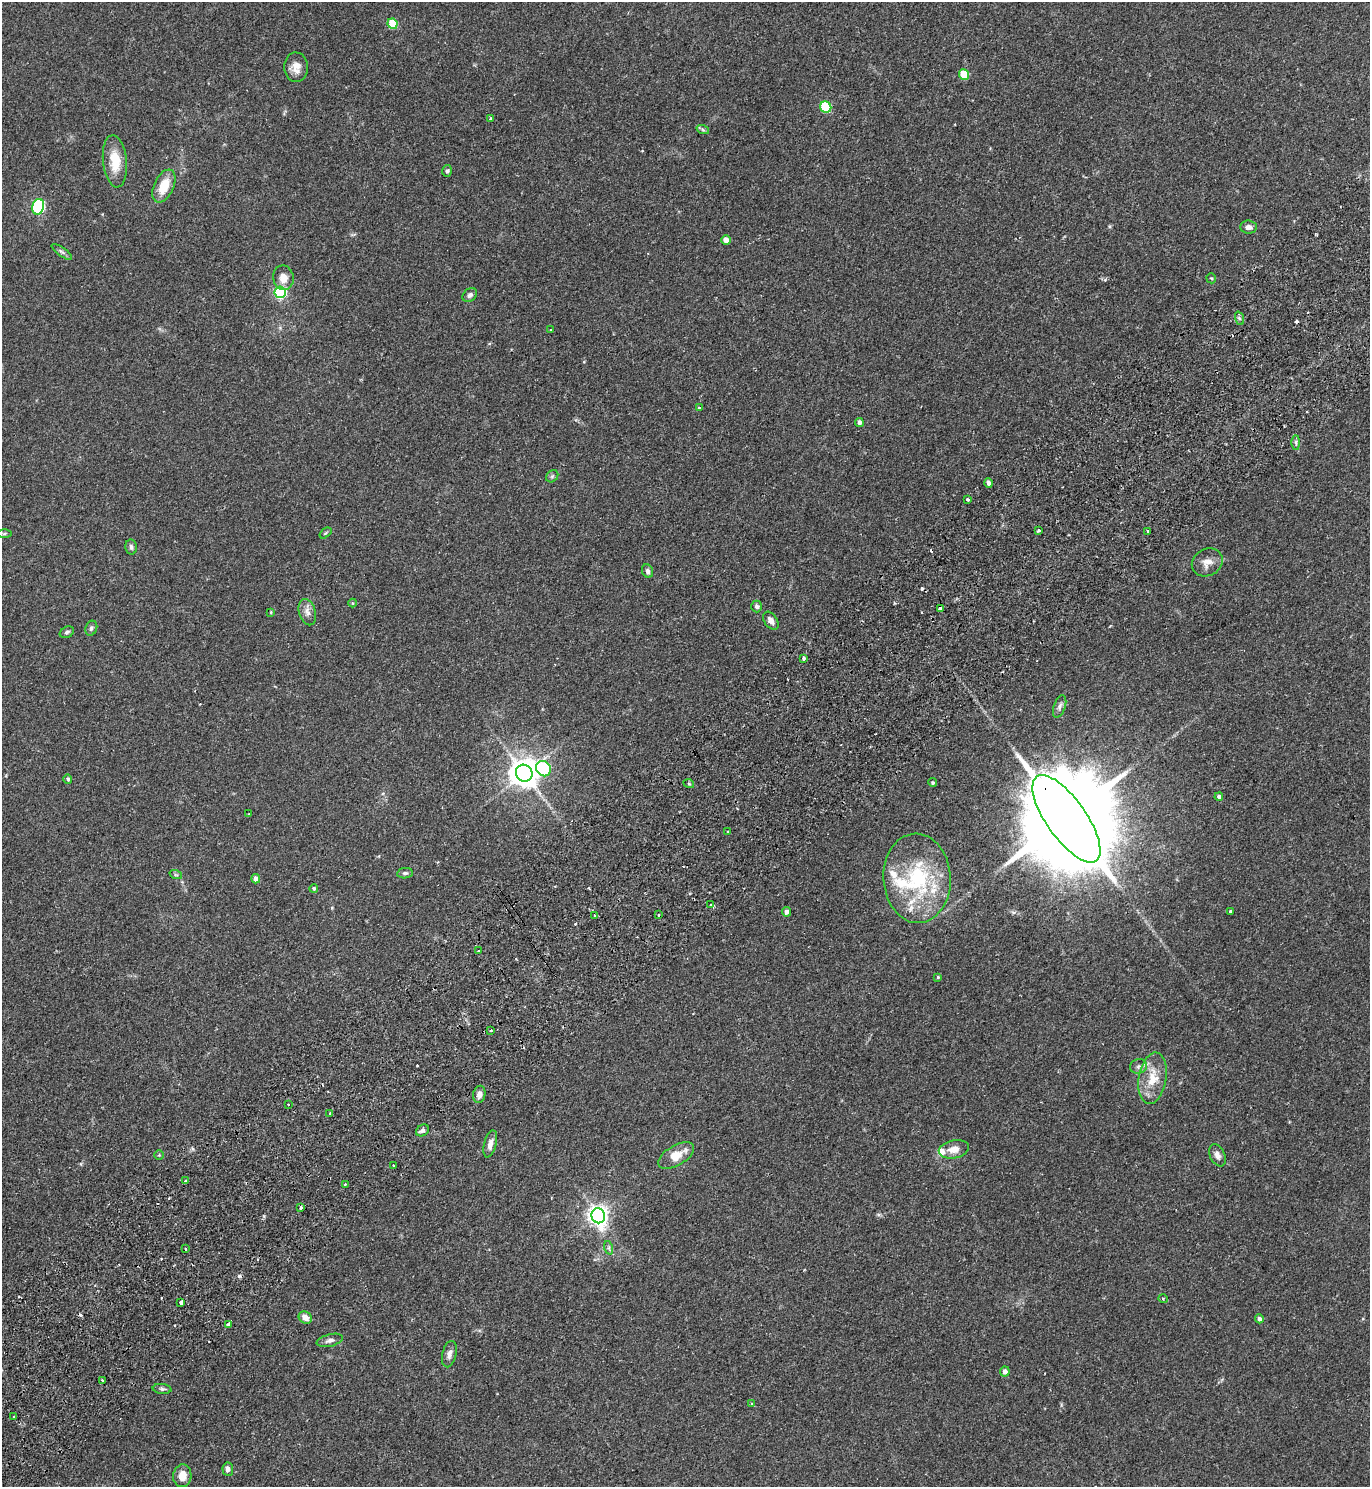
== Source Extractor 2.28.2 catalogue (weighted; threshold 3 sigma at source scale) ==
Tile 7 of 4 x 4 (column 3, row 2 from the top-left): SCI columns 3076-4443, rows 3018-4502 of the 6010 x 6034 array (HDU 1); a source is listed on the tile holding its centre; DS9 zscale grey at full resolution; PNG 1372 x 1489 px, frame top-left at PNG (2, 2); each listed source drawn as its Kron ellipse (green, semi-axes under 4 px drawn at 4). Shown black and unused: <1% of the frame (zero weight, under 2 of 3 exposures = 3% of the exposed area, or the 3 px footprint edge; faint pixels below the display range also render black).
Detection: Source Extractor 2.28.2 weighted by HDU 2 'WHT'; one run over the whole footprint, this tile lists its part. Background 0.185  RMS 0.0073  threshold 0.033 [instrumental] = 3 sigma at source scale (4.5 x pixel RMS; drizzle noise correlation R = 1.50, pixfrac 1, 0.05/0.05 arcsec/px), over >= 5 px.
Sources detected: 115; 13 cosmic-ray / hot-pixel residue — neither listed nor drawn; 6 inside a brighter listed object's ellipse — not listed separately; the other 96 listed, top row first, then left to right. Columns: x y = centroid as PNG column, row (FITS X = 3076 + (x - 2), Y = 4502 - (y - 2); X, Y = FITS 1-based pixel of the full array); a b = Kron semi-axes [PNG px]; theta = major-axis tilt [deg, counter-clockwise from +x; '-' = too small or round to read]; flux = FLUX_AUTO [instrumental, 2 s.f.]
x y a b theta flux
392 24 5 5 - 22
296 67 15 12 -86 6.6
964 75 5 5 - 20
826 107 6 5 - 42
491 119 4 3 - 1.1
703 130 6 4 -19 1.1
115 161 26 12 -84 16
447 171 6 5 - 1.4
164 186 17 9 65 15
38 207 8 5 73 94
1248 227 8 6 -5 3.2
726 240 5 4 - 7.1
62 252 12 4 -36 1.9
283 278 12 10 -80 6.9
1211 278 5 5 - 0.91
280 292 6 6 - 110
470 295 8 6 41 2.3
1239 318 7 4 -71 1.2
551 330 3 3 - 0.66
700 408 4 3 - 4.3
859 422 4 4 - 2.4
1296 442 7 4 90 1.4
552 476 7 5 45 1.3
989 483 5 4 - 2.6
968 499 3 3 - 2.6
1039 530 3 3 - 1.9
1148 531 3 3 - 1.3
325 533 7 4 37 1.1
4 534 7 3 1 0.96
131 547 7 5 -79 2
1207 562 16 13 31 6.9
648 571 7 5 -67 2.1
353 603 4 4 - 0.73
756 606 6 5 - 2
941 609 4 3 - 5.4
271 612 4 3 - 0.66
307 612 13 8 -74 4.3
771 621 10 6 -55 3.9
91 628 8 5 70 1.7
67 632 7 5 27 1.7
803 658 4 3 - 1.5
1060 706 12 5 70 2.3
543 769 8 7 - 61
524 773 9 8 - 1000
68 779 5 4 - 1.5
933 783 4 4 - 0.99
689 784 5 3 - 0.7
1219 797 4 4 - 2
249 814 2 2 - 0.51
1066 819 52 20 -55 22000
728 832 3 2 - 0.91
405 873 8 5 8 1.6
176 875 6 4 -18 1
917 878 45 33 -87 68
256 879 4 4 - 5.1
314 888 4 4 - 1.3
711 905 3 2 - 0.86
786 912 5 4 - 3.2
1230 912 3 3 - 1.1
659 915 3 3 - 1.5
595 916 3 3 - 1.4
478 951 3 3 - 1.6
938 977 4 4 - 0.82
491 1030 3 2 - 0.99
1138 1066 8 7 - 2.4
1153 1078 26 13 80 17
479 1094 9 6 78 3.6
288 1105 3 2 - 0.95
330 1113 2 2 - 0.7
422 1130 7 5 32 2.1
490 1144 14 6 75 4.8
954 1149 15 9 12 6.6
159 1155 5 4 - 0.85
1217 1155 11 7 -65 3.5
676 1156 20 10 31 13
393 1166 3 3 - 1.4
185 1181 4 3 - 0.73
345 1184 2 2 - 0.73
301 1208 4 3 - 4.7
598 1216 7 6 - 400
609 1248 7 4 -72 1.5
186 1249 3 2 - 1.5
1163 1299 5 3 - 0.72
181 1303 3 3 - 7.3
305 1318 7 5 -36 5.5
1259 1319 4 4 - 2.1
228 1325 3 3 - 2.1
330 1340 13 6 14 3.1
449 1354 13 7 77 3.8
1005 1372 5 5 - 3.3
102 1380 3 2 - 1.3
162 1389 9 5 -6 1.5
752 1404 3 3 - 1.1
14 1416 3 2 - 0.7
228 1469 7 5 -84 2.4
182 1476 11 9 84 7.1
Overlapping masked pixels (flux is a lower limit): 2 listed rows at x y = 941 609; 1066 819